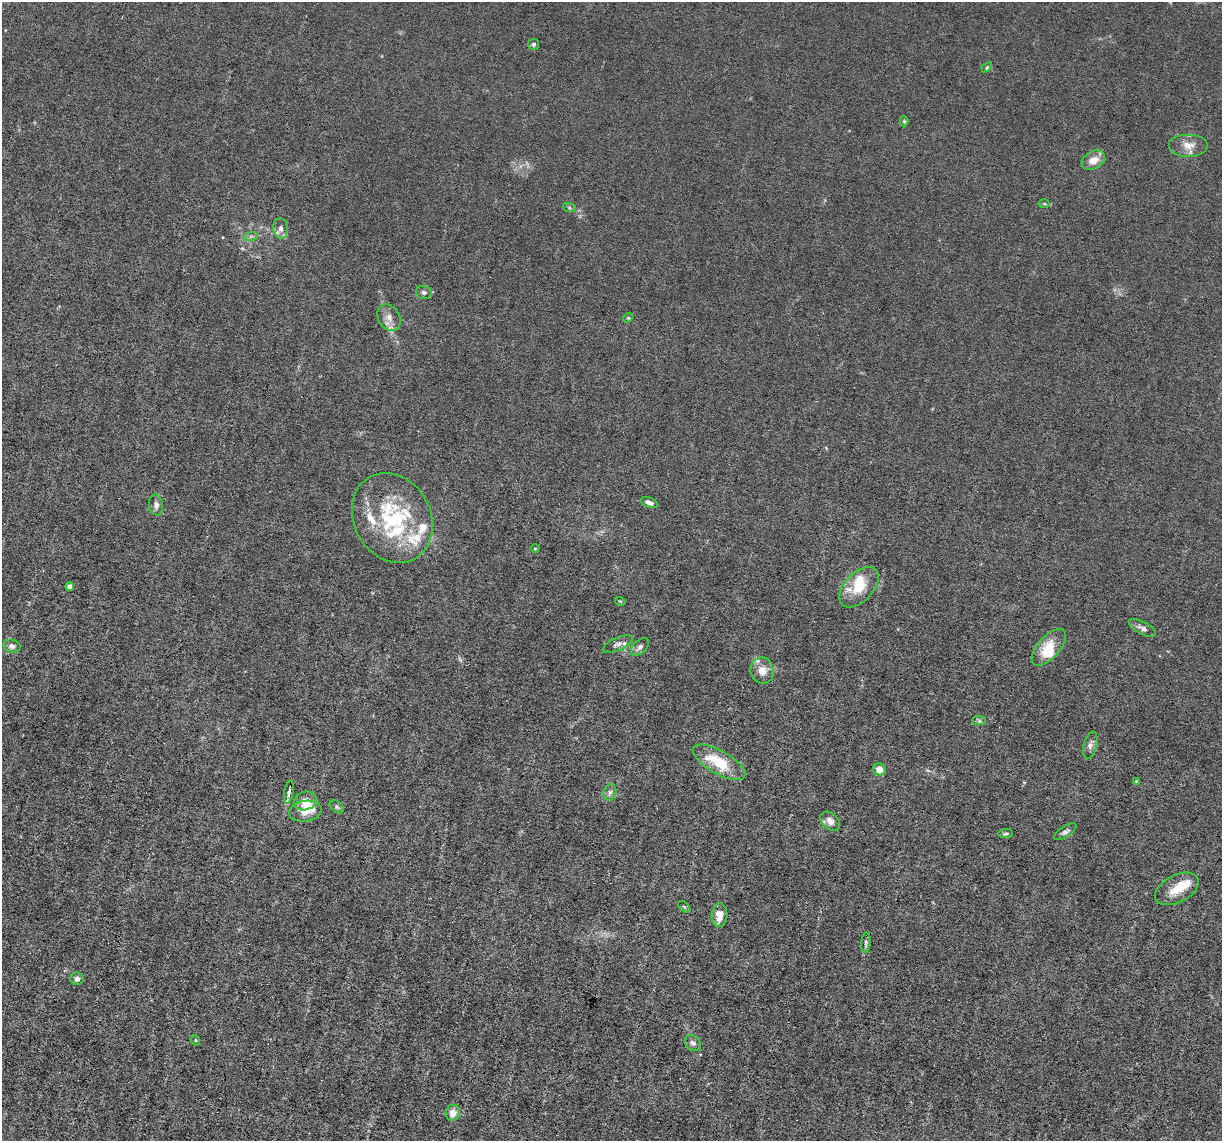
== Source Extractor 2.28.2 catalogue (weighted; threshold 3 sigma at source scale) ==
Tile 7 of 4 x 4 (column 3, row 2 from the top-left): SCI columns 2443-3662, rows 2514-3652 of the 4883 x 4908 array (HDU 1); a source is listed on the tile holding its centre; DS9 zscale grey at full resolution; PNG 1224 x 1143 px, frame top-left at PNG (2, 2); each listed source drawn as its Kron ellipse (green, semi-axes under 4 px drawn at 4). Shown black and unused: <1% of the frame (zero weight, under 3 of 6 exposures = <1% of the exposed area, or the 3 px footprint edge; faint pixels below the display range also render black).
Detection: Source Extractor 2.28.2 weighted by HDU 2 'WHT'; one run over the whole footprint, this tile lists its part. Background 0.0122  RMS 0.0026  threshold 0.0108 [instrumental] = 3 sigma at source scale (4.09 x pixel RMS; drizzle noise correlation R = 1.36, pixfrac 0.8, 0.05/0.05 arcsec/px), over >= 5 px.
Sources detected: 61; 1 too faint to see at this stretch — neither listed nor drawn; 14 inside a brighter listed object's ellipse — not listed separately; the other 46 listed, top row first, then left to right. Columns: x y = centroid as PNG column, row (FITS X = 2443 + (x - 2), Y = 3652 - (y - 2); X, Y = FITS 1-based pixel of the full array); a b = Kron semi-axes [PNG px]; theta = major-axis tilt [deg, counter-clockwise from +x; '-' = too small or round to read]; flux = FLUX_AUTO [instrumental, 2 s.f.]
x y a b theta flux
534 44 5 5 - 0.45
987 67 6 4 46 0.31
904 121 5 4 - 0.3
1188 145 20 11 0 2.9
1093 160 12 8 29 2.9
1044 204 6 4 -1 0.32
569 207 7 4 -20 0.42
281 228 10 7 -85 1.2
251 236 7 4 19 0.51
424 292 8 6 -15 0.72
389 318 14 10 -59 2.2
628 318 5 4 - 0.29
649 502 9 5 -21 1.1
156 505 10 7 -82 0.94
392 518 47 38 -62 26
535 548 5 3 - 0.2
70 587 4 4 - 1.8
859 587 24 14 47 5.6
620 601 5 3 - 0.22
1142 628 15 6 -27 0.99
618 644 16 6 24 1.1
12 646 9 6 -14 0.98
640 647 11 6 43 0.97
1049 647 22 11 48 5.6
762 670 13 11 -69 2.7
979 721 7 4 0 0.43
1090 745 14 6 76 1
719 762 29 11 -30 10
879 769 6 6 - 2
1136 781 4 3 - 0.19
289 792 12 4 81 0.98
610 792 8 6 72 0.79
305 801 11 9 24 2.9
337 807 8 5 -40 0.53
305 811 16 10 11 2.7
830 821 11 8 -44 1.6
1065 832 13 5 33 0.78
1006 833 7 4 6 0.45
1177 889 24 13 27 4.8
684 907 7 3 -45 0.27
720 915 12 8 85 2.8
866 943 10 4 85 0.68
77 979 6 6 - 0.74
195 1040 5 3 - 0.29
693 1043 9 7 -41 0.94
453 1113 8 7 - 2.3